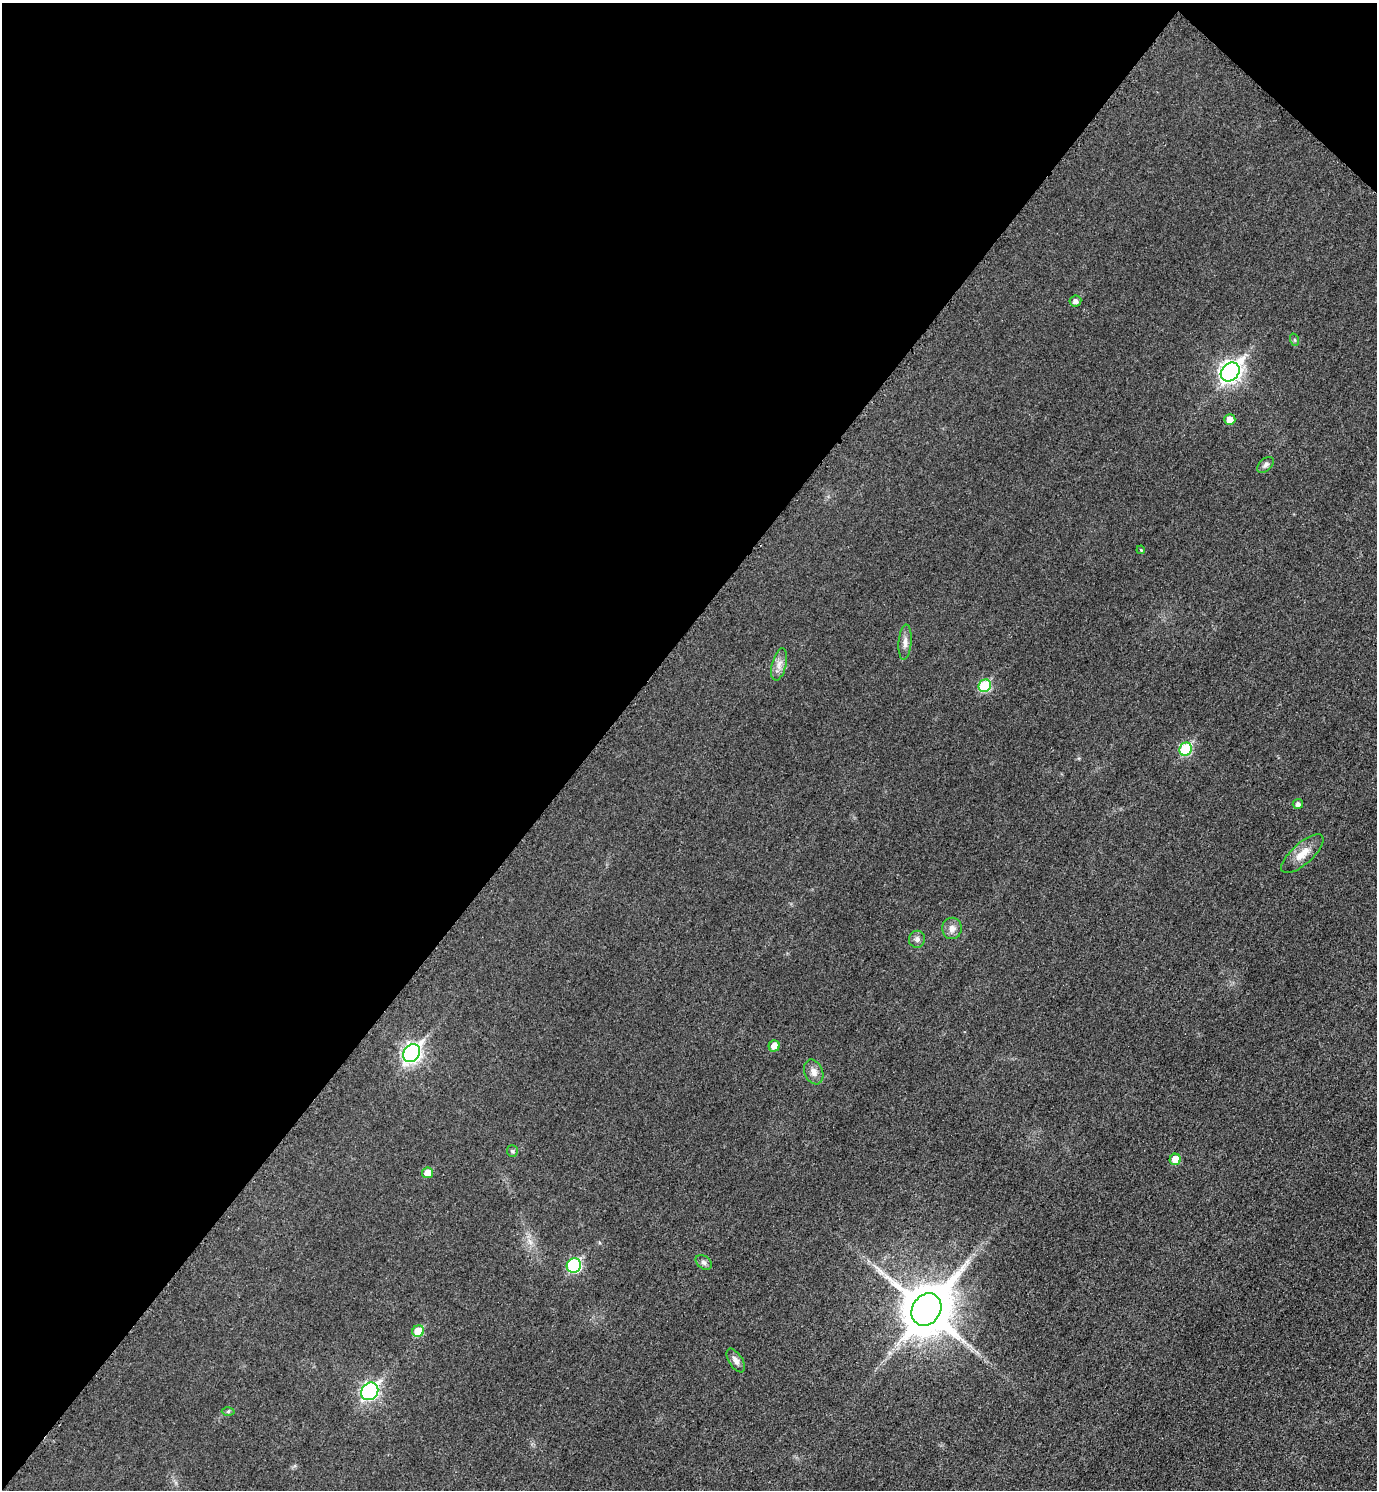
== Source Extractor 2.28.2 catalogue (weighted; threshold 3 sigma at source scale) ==
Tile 2 of 4 x 4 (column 2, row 1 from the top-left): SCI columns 1547-2921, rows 4487-5974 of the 5988 x 5986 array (HDU 1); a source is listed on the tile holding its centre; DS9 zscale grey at full resolution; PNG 1379 x 1492 px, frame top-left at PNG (2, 3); each listed source drawn as its Kron ellipse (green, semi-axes under 4 px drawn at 4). Shown black and unused: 44% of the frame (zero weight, under 3 of 5 exposures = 2% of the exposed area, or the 3 px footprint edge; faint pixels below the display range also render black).
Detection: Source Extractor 2.28.2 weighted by HDU 2 'WHT'; one run over the whole footprint, this tile lists its part. Background 0.0321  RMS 0.0055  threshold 0.0249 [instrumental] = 3 sigma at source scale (4.5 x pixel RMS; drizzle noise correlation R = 1.50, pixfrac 1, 0.05/0.05 arcsec/px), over >= 5 px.
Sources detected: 28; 1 long thin detection or spike segment (spike, bleed or trail) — neither listed nor drawn; the other 27 listed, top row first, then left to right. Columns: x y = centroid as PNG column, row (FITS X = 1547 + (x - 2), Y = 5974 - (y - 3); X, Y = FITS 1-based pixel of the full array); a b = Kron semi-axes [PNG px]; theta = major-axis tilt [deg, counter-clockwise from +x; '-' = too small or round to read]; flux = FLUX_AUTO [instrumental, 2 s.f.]
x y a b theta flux
1075 301 6 5 - 2.2
1295 340 6 4 -71 0.85
1230 372 10 8 47 280
1230 420 5 5 - 5.3
1265 465 10 6 44 1.7
1141 550 4 3 - 0.48
905 642 17 6 85 3.1
779 664 16 7 76 3.9
985 686 6 6 - 31
1186 749 7 6 - 38
1298 804 5 5 - 1.9
1302 854 26 10 42 8
952 928 10 10 - 3.6
917 939 8 8 - 2
774 1046 5 5 - 5.8
412 1053 10 7 52 190
814 1072 13 9 -66 3.8
512 1151 6 5 - 0.93
1175 1159 6 5 - 7.8
428 1173 5 5 - 7.2
704 1262 9 6 -39 1.6
574 1266 7 7 - 54
926 1310 17 14 57 2900
418 1331 6 5 - 14
736 1360 13 7 -58 2.8
370 1391 9 8 - 130
228 1411 6 4 1 0.83